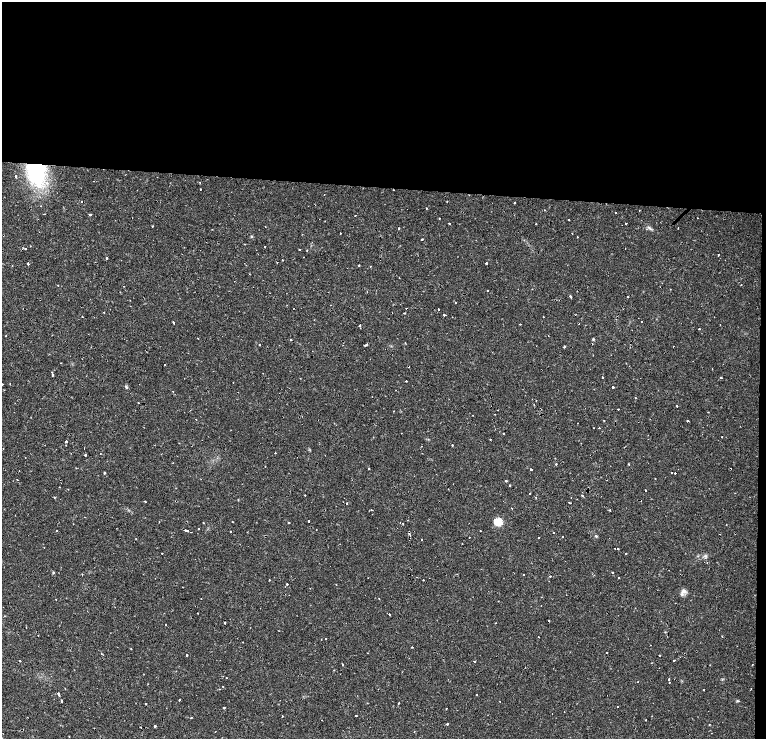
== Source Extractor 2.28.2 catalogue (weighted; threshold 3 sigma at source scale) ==
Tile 4 of 4 x 3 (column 4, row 1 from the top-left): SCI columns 4869-6396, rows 3082-4555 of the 6634 x 4695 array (HDU 1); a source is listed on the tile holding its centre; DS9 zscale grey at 2 x 2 block average (1 PNG px = mean of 2 x 2 image px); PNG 768 x 741 px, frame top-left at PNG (2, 2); no overlay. Shown black and unused: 27% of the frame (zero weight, under 2 of 4 exposures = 5% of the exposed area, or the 3 px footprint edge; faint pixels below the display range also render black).
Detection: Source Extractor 2.28.2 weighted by HDU 2 'WHT'; one run over the whole footprint, this tile lists its part. Background 0.0253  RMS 0.0041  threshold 0.0185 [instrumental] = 3 sigma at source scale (4.5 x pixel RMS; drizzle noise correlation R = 1.50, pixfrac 1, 0.0396/0.0396 arcsec/px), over >= 5 px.
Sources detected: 252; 1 inside a brighter object's white glare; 26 cosmic-ray / hot-pixel residue — not listed; the other 225 listed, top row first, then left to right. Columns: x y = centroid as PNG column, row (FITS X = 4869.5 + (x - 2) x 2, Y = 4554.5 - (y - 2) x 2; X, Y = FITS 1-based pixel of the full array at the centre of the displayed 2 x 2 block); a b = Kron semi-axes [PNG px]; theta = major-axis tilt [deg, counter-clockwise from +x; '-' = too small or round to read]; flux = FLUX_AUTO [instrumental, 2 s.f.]
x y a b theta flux
35 166 28 19 -69 110
16 176 2 2 - 3.3
200 182 2 2 - 0.79
200 189 2 2 - 4.4
324 194 2 2 - 2
81 201 2 2 - 1.2
447 202 2 2 - 2.7
514 203 2 2 - 0.71
41 206 2 2 - 0.83
426 208 2 2 - 0.59
544 210 2 2 - 0.72
639 211 2 2 - 0.49
615 212 2 2 - 1.5
44 214 2 2 - 0.48
90 214 2 2 - 2.2
355 216 2 2 - 0.72
439 218 2 2 - 1.7
569 220 2 2 - 2
449 223 2 2 - 1.1
536 224 2 2 - 0.97
626 224 2 2 - 1.7
152 226 2 2 - 1.1
265 226 2 2 - 0.83
399 228 2 2 - 0.66
650 228 9 2 -41 1.9
678 228 2 2 - 1.3
340 233 2 2 - 0.88
302 234 2 2 - 0.41
572 234 2 2 - 1.2
251 236 4 2 - 0.74
422 239 2 2 - 2.5
244 244 2 2 - 0.43
265 247 2 2 - 0.72
625 248 2 2 - 1.1
25 249 2 2 - 1.7
300 250 2 2 - 2.2
718 255 2 2 - 0.88
106 258 2 2 - 1.3
28 263 2 2 - 9.8
486 263 2 2 - 3.1
12 265 2 2 - 0.46
246 265 2 2 - 0.53
359 265 2 2 - 1.4
249 274 2 2 - 0.44
399 278 2 2 - 3.8
741 285 2 2 - 1
124 286 2 2 - 0.41
487 291 2 2 - 1.7
570 296 2 2 - 2.2
628 296 2 2 - 2.4
455 302 2 2 - 1.4
331 305 2 2 - 0.33
438 309 2 2 - 3.6
104 312 2 2 - 0.9
404 313 2 2 - 2.4
444 315 2 2 - 5.3
82 317 2 2 - 0.54
452 317 2 2 - 0.4
543 317 2 2 - 1.6
641 321 2 2 - 0.65
174 323 2 2 - 6
720 325 2 2 - 0.34
360 326 2 2 - 5.4
699 329 2 2 - 2
6 336 2 2 - 0.72
548 336 2 2 - 0.71
198 338 2 2 - 0.48
593 339 4 2 - 0.99
291 340 2 2 - 1.9
405 343 3 2 - 0.49
367 344 2 2 - 0.71
260 345 2 2 - 0.69
365 345 2 2 - 2.4
564 346 2 2 - 2.5
673 346 2 2 - 3
593 355 2 2 - 0.84
61 363 2 2 - 0.38
52 375 2 2 - 4.1
602 377 2 2 - 1.1
721 377 2 2 - 3.3
300 378 2 2 - 0.36
406 381 2 2 - 8.1
10 383 2 2 - 0.4
233 383 2 2 - 0.33
2 384 2 2 - 0.94
126 386 3 2 - 2.7
613 387 2 2 - 2.8
4 390 2 2 - 0.45
173 391 2 2 - 1.4
635 398 2 2 - 2.1
138 403 2 2 - 7.8
677 406 2 2 - 3.1
618 409 2 2 - 2
394 411 2 2 - 0.8
708 412 2 2 - 0.38
472 415 2 2 - 0.45
302 416 2 2 - 0.28
196 419 2 2 - 1.6
687 421 2 2 - 3.1
740 426 2 2 - 0.34
594 428 2 2 - 1.2
599 428 2 2 - 0.7
504 433 2 2 - 0.95
722 437 2 2 - 0.49
490 439 2 2 - 0.64
66 441 2 2 - 3
452 445 2 2 - 0.75
421 446 2 2 - 0.27
275 453 2 2 - 1.4
85 455 2 2 - 1.9
25 457 2 2 - 1.4
555 458 2 2 - 0.47
556 464 2 2 - 1.6
629 464 3 2 - 0.82
265 466 2 2 - 0.43
369 468 2 2 - 3
531 470 2 2 - 66
104 473 2 2 - 2.3
671 473 2 2 - 2.7
675 473 2 2 - 5.2
655 479 2 2 - 0.48
17 480 2 2 - 0.82
506 481 2 2 - 2.4
509 485 2 2 - 1.4
530 494 2 2 - 0.99
305 495 2 2 - 0.84
582 496 2 2 - 1.6
54 497 3 2 - 0.53
536 497 3 2 - 0.66
571 497 2 2 - 0.91
145 501 2 2 - 1.6
569 502 2 2 - 1.2
347 503 2 2 - 2
512 508 2 2 - 1.6
371 510 2 2 - 1.1
85 517 2 2 - 0.62
308 521 2 2 - 4.3
232 522 2 2 - 0.41
498 522 3 3 - 57
203 523 2 2 - 3
288 523 2 2 - 1.7
198 529 2 2 - 1.6
316 529 2 2 - 1
56 530 2 2 - 0.39
187 531 3 2 - 12
480 531 2 2 - 0.37
230 532 2 2 - 5.3
553 533 2 2 - 4.3
409 534 4 2 - 2
562 536 2 2 - 0.59
596 536 4 3 - 1
469 537 2 2 - 0.62
538 537 2 2 - 0.88
422 540 2 2 - 0.43
462 543 2 2 - 0.37
615 548 2 2 - 0.75
618 549 2 2 - 1.6
162 553 2 2 - 0.93
626 553 3 2 - 0.6
707 562 2 2 - 0.42
53 572 3 3 - 0.84
612 572 2 2 - 2.6
82 574 2 2 - 0.61
523 575 2 2 - 2.6
550 576 2 2 - 1.9
416 577 2 2 - 1.6
619 578 2 2 - 0.82
269 580 2 2 - 0.77
423 580 2 2 - 1.5
287 584 2 2 - 2.6
336 584 2 2 - 0.85
684 591 5 4 - 2.6
56 599 2 2 - 0.34
201 599 2 2 - 0.34
379 599 2 2 - 0.5
198 613 2 2 - 0.48
389 614 2 2 - 1.7
225 623 2 2 - 2
166 625 2 2 - 1.6
38 635 2 2 - 0.54
722 636 2 2 - 0.49
538 637 2 2 - 1.2
321 639 2 2 - 0.38
325 639 2 2 - 0.75
243 642 2 2 - 0.66
651 645 2 2 - 0.64
737 646 2 2 - 0.54
412 647 2 2 - 1.1
131 649 2 2 - 0.62
607 652 2 2 - 1.3
368 653 2 2 - 1.1
187 655 2 2 - 5.7
660 655 2 2 - 2.7
674 660 3 2 - 1.6
20 661 2 2 - 1.6
474 661 2 2 - 31
343 665 2 2 - 0.85
752 665 2 2 - 0.36
226 677 2 2 - 0.77
669 679 2 2 - 2.1
638 681 2 2 - 0.91
223 686 2 2 - 1
219 689 2 2 - 0.65
704 690 2 2 - 8.5
58 694 3 2 - 6.7
476 694 2 2 - 1.6
179 700 2 2 - 4.1
62 701 2 2 - 8.1
737 701 4 3 - 0.95
367 703 2 2 - 0.4
398 703 2 2 - 2
146 704 2 2 - 1.6
617 707 2 2 - 1.8
224 708 2 2 - 1.1
446 708 2 2 - 1.7
282 716 2 2 - 0.75
356 716 2 2 - 0.86
652 716 2 2 - 0.43
191 718 2 2 - 0.86
322 720 2 2 - 0.38
646 720 2 2 - 1.1
447 724 2 2 - 4.5
155 726 2 2 - 4.7
414 732 2 2 - 0.41
69 737 2 2 - 1.6
Overlapping masked pixels (flux is a lower limit): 4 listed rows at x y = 35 166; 187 531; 409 534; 20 661
Isophote crosses this tile's border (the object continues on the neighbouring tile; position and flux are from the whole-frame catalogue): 1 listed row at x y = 2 384
Diffuse or blended objects may show on this block-average render without a row.